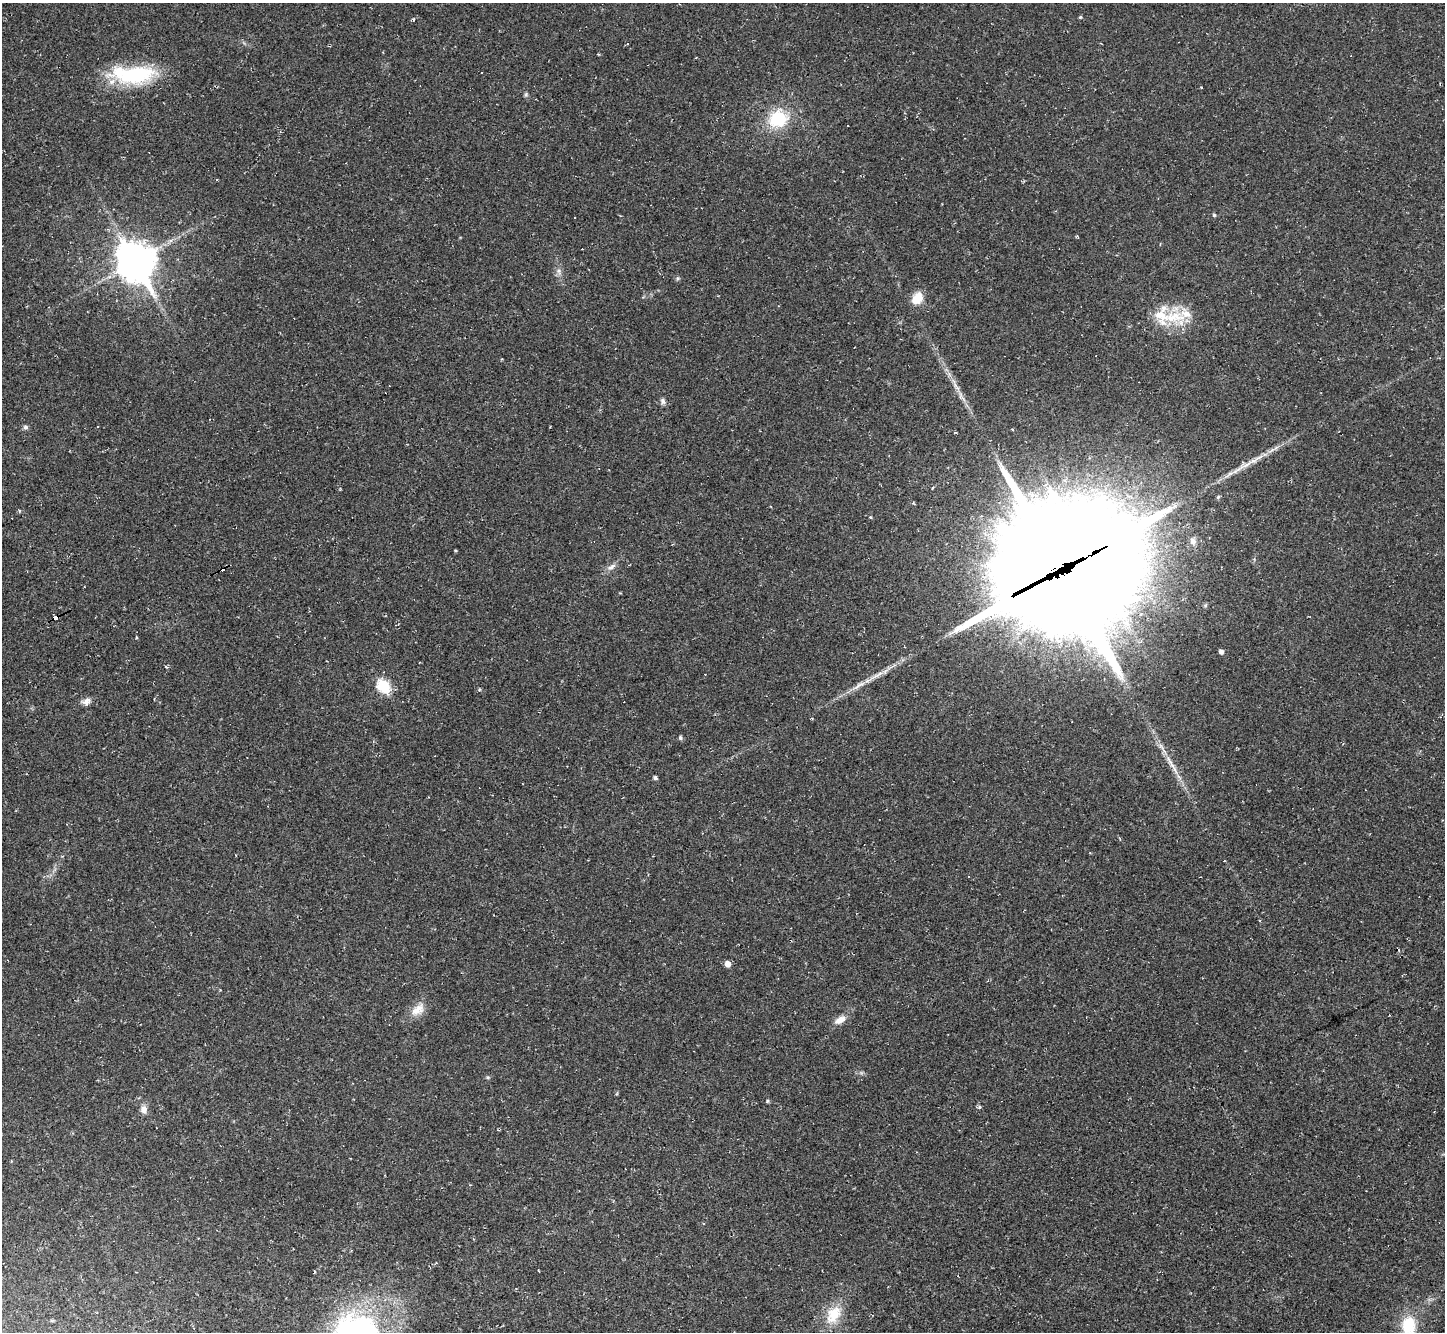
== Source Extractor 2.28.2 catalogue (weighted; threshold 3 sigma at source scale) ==
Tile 7 of 4 x 4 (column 3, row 2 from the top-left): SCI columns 2887-4329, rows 2950-4279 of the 5772 x 5763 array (HDU 1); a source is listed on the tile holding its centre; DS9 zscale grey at full resolution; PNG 1447 x 1334 px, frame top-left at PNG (2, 3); no overlay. Shown black and unused: <1% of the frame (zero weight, under 2 of 3 exposures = <1% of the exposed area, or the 3 px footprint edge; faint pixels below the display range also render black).
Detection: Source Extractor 2.28.2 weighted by HDU 2 'WHT'; one run over the whole footprint, this tile lists its part. Background 0.045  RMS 0.0066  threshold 0.0299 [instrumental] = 3 sigma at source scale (4.5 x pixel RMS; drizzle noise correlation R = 1.50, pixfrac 1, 0.05/0.05 arcsec/px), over >= 5 px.
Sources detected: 58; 1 inside a brighter object's white glare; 13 cosmic-ray / hot-pixel residue — not listed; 6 inside a brighter listed object's ellipse — not listed separately; the other 38 listed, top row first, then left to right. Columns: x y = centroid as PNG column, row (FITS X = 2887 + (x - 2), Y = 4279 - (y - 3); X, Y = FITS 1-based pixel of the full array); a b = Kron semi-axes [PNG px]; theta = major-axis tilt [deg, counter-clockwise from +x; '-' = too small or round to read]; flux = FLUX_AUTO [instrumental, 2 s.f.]
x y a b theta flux
1080 17 4 3 - 0.74
627 44 3 3 - 0.69
133 75 53 20 0 53
526 95 6 5 - 1.1
778 119 21 19 21 29
1214 215 4 4 - 0.89
575 217 3 3 - 1
136 261 14 11 -60 1500
559 271 10 4 -77 2
917 298 15 11 57 10
1173 317 40 18 18 26
956 386 15 4 -53 3.4
663 401 9 6 -76 1.8
26 427 6 5 - 1.7
98 427 3 2 - 0.87
1012 429 4 3 - 0.61
1254 460 35 5 30 10
870 517 4 3 - 0.71
1193 541 8 8 - 2.6
612 567 13 6 33 3.3
1066 580 87 61 30 10000
55 617 5 3 - 58
1221 652 5 4 - 2.4
383 685 7 6 - 55
858 686 30 5 33 7.1
86 701 11 8 29 3.4
680 738 6 5 - 1.1
1174 769 16 4 -64 4.1
655 778 4 4 - 1.6
969 876 3 2 - 0.44
727 964 5 5 - 4.6
418 1009 22 12 37 8.5
840 1020 16 8 32 5.4
767 1101 5 4 - 0.78
979 1107 5 4 - 1.1
144 1110 10 8 -86 3.9
834 1314 27 16 58 17
1408 1325 18 13 -89 24
Overlapping masked pixels (flux is a lower limit): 2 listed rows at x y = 1066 580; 55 617
Isophote crosses this tile's border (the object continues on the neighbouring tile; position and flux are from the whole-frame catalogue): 1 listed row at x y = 1408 1325